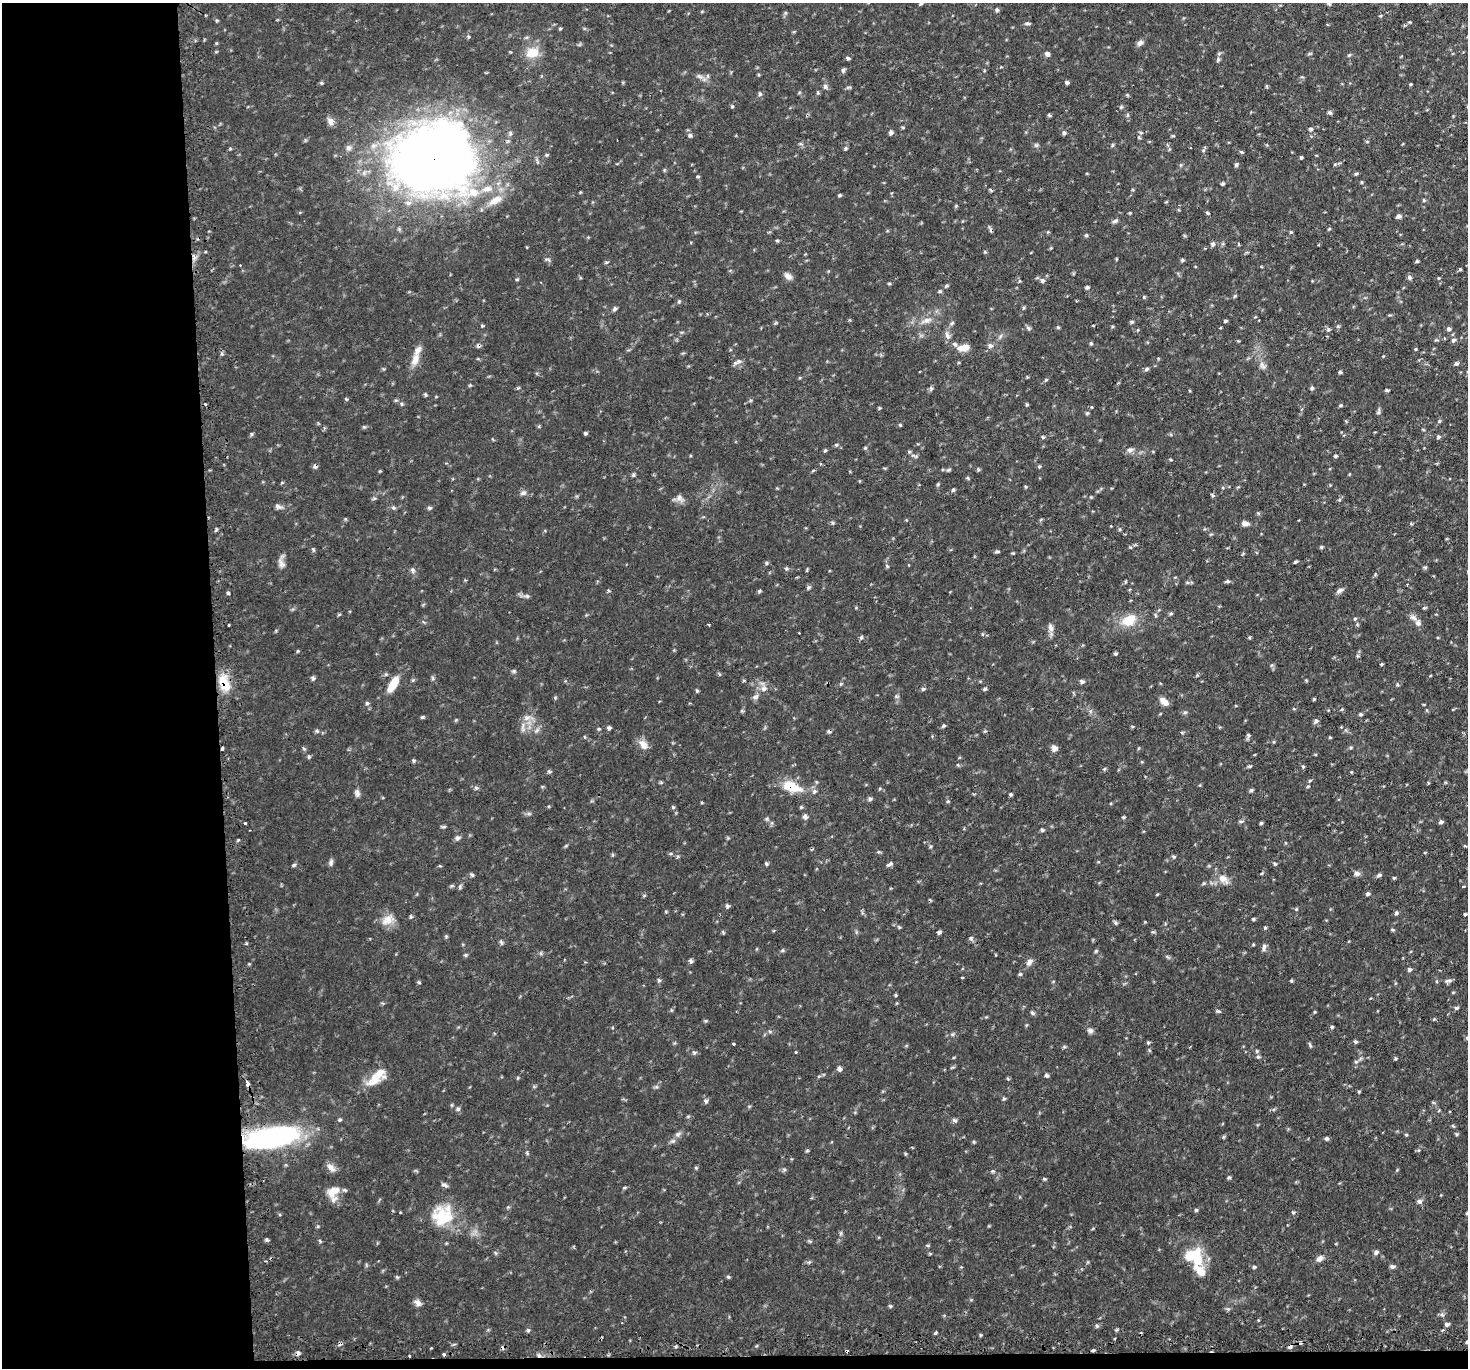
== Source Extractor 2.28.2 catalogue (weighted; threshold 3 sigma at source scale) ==
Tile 7 of 3 x 3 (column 1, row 3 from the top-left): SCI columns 28-1493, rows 145-1510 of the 4449 x 4416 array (HDU 1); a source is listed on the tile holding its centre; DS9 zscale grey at full resolution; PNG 1470 x 1370 px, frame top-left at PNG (2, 3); no overlay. Shown black and unused: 15% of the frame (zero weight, under 2 of 3 exposures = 4% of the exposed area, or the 3 px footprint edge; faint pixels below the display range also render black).
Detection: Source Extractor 2.28.2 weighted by HDU 2 'WHT'; one run over the whole footprint, this tile lists its part. Background 0.106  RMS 0.0079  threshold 0.0357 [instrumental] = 3 sigma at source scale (4.5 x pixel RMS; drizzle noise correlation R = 1.50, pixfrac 1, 0.05/0.05 arcsec/px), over >= 5 px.
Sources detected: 253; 1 inside a brighter object's white glare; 12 cosmic-ray / hot-pixel residue — not listed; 5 inside a brighter listed object's ellipse — not listed separately; the other 235 listed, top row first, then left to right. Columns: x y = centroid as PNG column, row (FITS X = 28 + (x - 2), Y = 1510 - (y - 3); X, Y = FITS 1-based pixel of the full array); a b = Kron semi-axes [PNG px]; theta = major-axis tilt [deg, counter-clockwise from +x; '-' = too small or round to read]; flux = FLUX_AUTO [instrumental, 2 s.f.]
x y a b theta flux
921 3 6 3 19 0.87
1329 4 6 3 -45 0.92
997 10 5 4 - 1.2
1027 23 6 4 -1 1.4
560 29 4 4 - 0.84
1140 43 9 6 30 2.3
532 53 17 12 19 12
1047 54 5 5 - 2.6
1349 55 5 4 - 0.87
848 58 5 4 - 1.1
843 70 6 5 - 1.6
700 76 10 3 -21 1.8
1067 82 5 4 - 1.5
1410 84 5 3 - 0.78
825 87 7 5 -71 1.7
760 94 5 5 - 1.2
732 106 5 3 - 0.94
1121 107 4 4 - 0.95
1329 112 6 4 -8 1.4
330 121 11 8 -63 3.8
1310 129 5 4 - 1.4
1141 132 5 3 - 0.93
891 133 6 4 -76 1.7
1064 133 5 5 - 1.5
690 135 6 5 - 1.4
1367 141 5 3 - 0.76
1112 145 6 3 -72 0.91
348 148 8 6 -35 2.4
1301 157 4 3 - 0.96
433 159 78 65 10 720
1236 165 5 5 - 1.2
1356 174 6 4 3 0.96
698 177 4 4 - 0.98
1222 184 5 4 - 0.98
839 195 5 4 - 0.98
495 200 22 9 30 10
956 206 5 3 - 0.71
1207 213 5 3 - 0.97
1398 216 6 5 - 1.9
1115 221 8 4 27 1.5
1329 229 5 3 - 0.75
1213 244 6 5 - 1.8
1182 260 5 3 - 0.96
1417 261 4 4 - 1.1
240 265 2 2 - 0.48
788 276 11 7 -31 3.5
1409 278 6 5 - 2
1043 281 6 5 - 1.6
1087 287 5 4 - 1.3
940 291 5 4 - 0.97
679 301 5 5 - 1
615 309 6 5 - 1.5
927 320 10 6 9 3.5
1226 321 4 3 - 1.4
1132 322 5 5 - 1.1
952 323 7 4 45 1.2
1058 327 5 3 - 0.83
1328 329 5 4 - 1.3
1448 329 6 5 - 1.7
947 336 10 5 -60 3
1454 340 6 4 21 1.3
990 346 7 7 - 2.3
963 348 13 7 7 7.9
1416 349 4 3 - 0.74
415 359 17 9 69 7.5
739 361 6 6 - 2
1456 363 5 5 - 1.5
1262 366 11 5 -48 2.8
1146 369 6 5 - 1.3
1340 372 5 4 - 1
1312 388 5 4 - 1.4
425 394 5 4 - 0.99
346 399 5 3 - 0.77
1340 405 5 4 - 1
1379 411 11 3 80 1.4
1087 413 5 4 - 1.1
900 425 4 3 - 0.84
585 433 4 4 - 1.2
1043 437 6 3 -35 0.96
1438 437 5 5 - 1.5
836 445 5 3 - 0.97
865 448 5 3 - 0.8
825 450 5 4 - 0.94
1130 450 8 7 - 2.7
1335 456 4 4 - 1.1
1039 467 5 3 - 0.75
978 469 5 4 - 1
633 475 5 4 - 1.2
968 478 5 3 - 0.87
938 484 6 3 72 0.88
953 490 5 4 - 1.1
523 493 9 5 16 2
679 498 10 7 -71 3.3
277 506 7 6 - 2.5
429 508 6 4 -20 1.3
1245 523 7 5 -12 3.8
997 552 6 4 0 1.1
1295 562 4 3 - 1.1
766 563 5 3 - 0.93
281 564 11 7 -63 3.4
887 566 6 3 -56 0.97
1425 567 6 3 -18 0.93
413 570 6 5 - 1.5
1228 581 6 5 - 1.3
808 588 6 5 - 1.3
1339 590 10 5 29 2.2
228 593 4 3 - 0.94
527 596 7 4 -45 1.3
1171 613 5 3 - 1
1413 617 12 5 -34 2.9
1355 619 5 3 - 0.88
1129 620 18 12 27 15
229 625 3 2 - 0.93
1051 628 10 6 -63 3.1
861 637 5 3 - 1.1
1115 654 5 4 - 1
1382 664 4 3 - 0.89
514 671 6 4 -72 1
313 678 6 4 -68 1.4
1082 681 6 5 - 1.8
224 683 23 11 -61 15
393 684 20 8 59 12
1397 684 5 3 - 0.86
764 689 7 6 - 2.9
923 689 5 5 - 1.1
985 689 5 4 - 1.3
755 697 8 6 19 2.2
1314 699 3 3 - 0.87
1164 702 11 6 -46 5.5
367 703 6 4 0 1
1360 714 5 4 - 0.95
422 717 5 4 - 0.99
527 718 8 7 - 3.5
1316 721 6 5 - 1.5
944 726 5 3 - 0.97
1132 726 5 3 - 0.69
609 728 5 4 - 1.5
1248 735 6 5 - 1.5
643 745 14 8 -49 5.9
1055 748 9 7 -56 2.8
222 749 3 3 - 2.5
1249 766 4 3 - 1.3
1303 767 4 4 - 0.96
1104 769 5 4 - 0.91
1308 786 5 3 - 0.72
791 787 24 11 -20 18
1251 790 5 5 - 1.2
357 793 10 6 -83 2.4
1011 794 5 4 - 1.1
870 799 5 5 - 1.5
673 807 5 4 - 0.95
805 817 7 5 -79 2.1
1123 817 4 4 - 0.86
1441 822 5 4 - 1.9
245 823 3 3 - 1.4
1261 823 4 4 - 1.2
1042 830 6 3 -44 1
457 838 7 6 - 1.9
1174 857 5 3 - 1.1
331 862 9 5 84 1.9
767 864 5 3 - 1
890 864 9 5 26 1.8
294 865 6 4 43 1.1
1357 873 7 6 - 2.6
472 875 6 4 -41 1.3
1379 875 6 4 16 1.6
1223 878 13 10 -21 6.1
1394 878 5 3 - 0.74
1463 886 4 3 - 0.59
1368 894 5 4 - 1.2
727 906 5 4 - 1.5
1296 909 4 4 - 0.74
1396 913 5 5 - 1.4
1465 914 4 3 - 1
1253 919 4 4 - 1
387 920 15 11 29 8
1116 923 6 4 -88 1.1
939 932 4 4 - 1.6
971 938 6 5 - 1.5
1264 947 11 4 77 1.9
691 961 6 4 -52 1.7
1029 962 9 6 55 3.3
1409 969 5 5 - 1.7
1020 974 5 4 - 1.1
659 980 5 4 - 1.2
1449 980 11 3 1 1.7
1292 981 5 3 - 0.78
1453 992 5 3 - 0.63
1218 1011 6 3 -17 1
1032 1013 6 4 -48 1.4
1332 1027 4 4 - 1.1
1090 1030 8 6 -24 2.3
952 1034 5 3 - 1
1355 1041 5 4 - 1.2
1148 1042 6 4 -1 0.92
733 1044 3 3 - 5.5
796 1052 3 3 - 1.4
839 1069 6 5 - 2.2
1046 1075 6 4 -30 1.4
376 1077 31 11 47 14
247 1083 5 4 - 3.5
1359 1091 5 3 - 0.77
706 1101 6 5 - 1.4
458 1109 5 5 - 1.3
340 1119 5 3 - 0.96
954 1120 6 4 -17 1.9
677 1134 7 4 0 1.6
272 1138 53 18 12 140
1327 1138 5 4 - 1.6
331 1168 13 6 -43 4.3
1229 1177 5 3 - 0.93
1044 1179 5 4 - 0.98
445 1185 8 4 -25 1.7
333 1192 19 13 72 11
1419 1201 7 6 - 2
1196 1210 4 4 - 1
1467 1213 5 3 - 0.83
441 1214 33 18 32 23
267 1240 5 4 - 1.3
1376 1252 6 5 - 1.8
1193 1257 24 19 -19 26
1320 1258 8 6 33 3.4
1392 1266 6 5 - 1.8
1254 1267 4 4 - 1
728 1277 6 3 -19 0.98
418 1303 10 7 -42 3.1
1447 1324 5 5 - 1.7
1097 1326 5 4 - 1.1
935 1333 4 3 - 0.88
1467 1342 5 4 - 1.4
1290 1347 6 5 - 2
1093 1350 3 3 - 1.2
846 1351 4 3 - 4.4
444 1354 3 3 - 2.5
410 1356 3 2 - 0.98
Overlapping masked pixels (flux is a lower limit): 8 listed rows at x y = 433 159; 224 683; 222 749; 791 787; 247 1083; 272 1138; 1290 1347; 846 1351
Isophote crosses this tile's border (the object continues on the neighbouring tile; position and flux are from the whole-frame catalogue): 2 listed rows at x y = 1467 1213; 1467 1342
Unlisted compact peaks at least as high as the median listed source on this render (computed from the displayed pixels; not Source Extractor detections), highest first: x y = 528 1330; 1456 1008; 1321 547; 890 1306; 697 691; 1091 343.